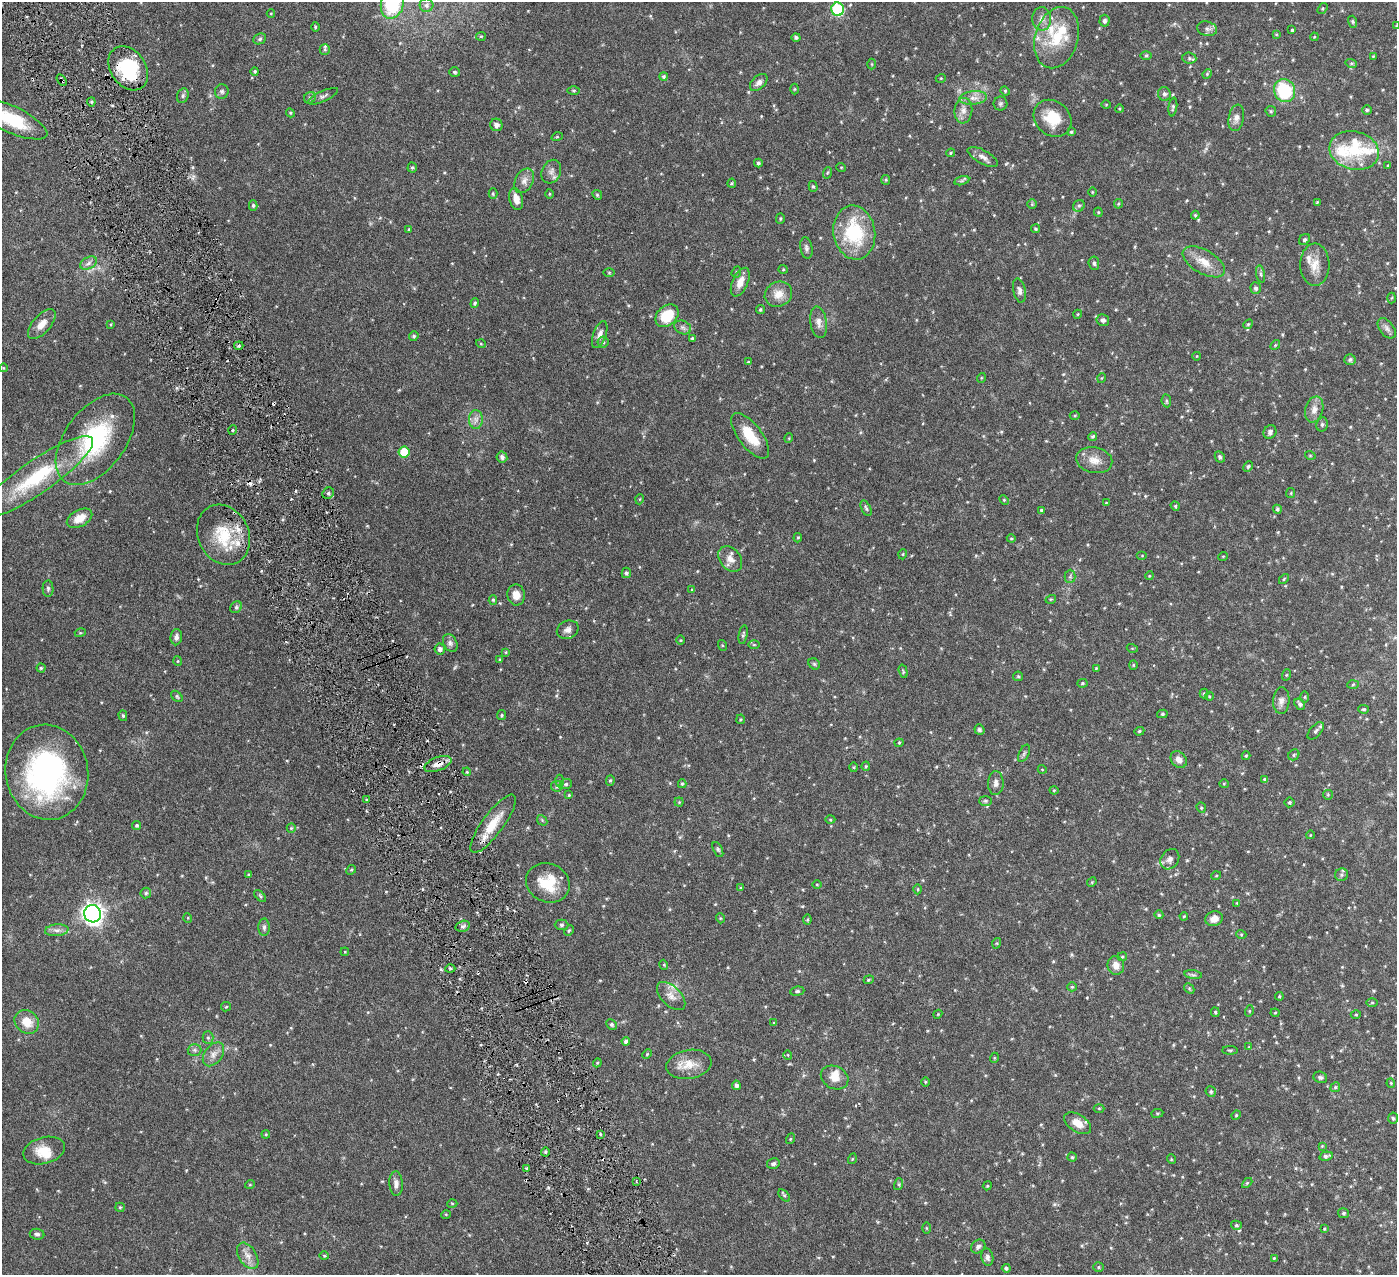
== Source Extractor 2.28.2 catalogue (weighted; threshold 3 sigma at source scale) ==
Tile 11 of 4 x 4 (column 3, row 3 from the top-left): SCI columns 2796-4190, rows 1438-2710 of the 5591 x 5550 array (HDU 1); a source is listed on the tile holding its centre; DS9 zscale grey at full resolution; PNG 1399 x 1277 px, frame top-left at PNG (2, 2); each listed source drawn as its Kron ellipse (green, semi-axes under 4 px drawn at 4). Shown black and unused: <1% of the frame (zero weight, under 3 of 6 exposures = <1% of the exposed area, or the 3 px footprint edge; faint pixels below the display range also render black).
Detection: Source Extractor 2.28.2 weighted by HDU 2 'WHT'; one run over the whole footprint, this tile lists its part. Background 0.139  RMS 0.0046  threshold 0.0188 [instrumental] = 3 sigma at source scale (4.09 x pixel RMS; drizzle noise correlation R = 1.36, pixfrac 0.8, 0.05/0.05 arcsec/px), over >= 5 px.
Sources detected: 369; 2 too faint to see at this stretch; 1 inside a brighter object's white glare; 5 cosmic-ray / hot-pixel residue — neither listed nor drawn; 14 inside a brighter listed object's ellipse — not listed separately; the other 347 listed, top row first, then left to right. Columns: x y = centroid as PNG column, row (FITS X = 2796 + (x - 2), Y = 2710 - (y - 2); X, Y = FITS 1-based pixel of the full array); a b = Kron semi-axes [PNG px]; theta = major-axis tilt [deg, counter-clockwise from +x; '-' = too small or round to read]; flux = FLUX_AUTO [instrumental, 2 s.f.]
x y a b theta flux
392 4 15 11 75 28
426 5 7 7 - 1.2
838 9 7 6 - 36
1323 9 6 4 56 0.55
271 13 4 3 - 0.35
1042 19 12 9 -88 2.6
1105 21 6 5 - 1.1
1353 22 6 4 -72 0.56
1396 26 3 3 - 0.29
315 27 5 3 - 0.43
1207 29 10 7 -15 1.4
1292 30 3 3 - 0.5
1276 34 4 3 - 0.35
481 36 5 4 - 0.5
796 37 4 4 - 0.93
1314 37 4 3 - 0.34
1057 38 31 21 73 16
260 39 7 5 24 0.78
325 49 5 5 - 0.56
1146 56 5 3 - 0.47
1373 56 4 3 - 0.36
1189 58 7 5 -6 0.88
1351 63 6 4 -18 0.54
872 64 5 3 - 0.38
128 68 24 17 -55 24
255 71 4 4 - 0.58
454 72 5 4 - 0.72
1207 74 5 4 - 0.54
664 77 4 4 - 0.74
941 78 5 3 - 0.36
62 80 6 3 -57 0.87
759 82 10 6 43 2
794 89 5 3 - 0.39
574 90 6 3 0 0.49
1285 90 12 10 -69 24
222 91 7 7 - 0.98
1005 91 4 4 - 0.54
1164 94 7 6 - 1.1
183 96 7 5 70 0.98
323 96 16 5 24 1.3
310 98 6 5 - 0.9
973 98 14 6 7 2.9
91 102 4 4 - 0.61
1000 104 7 7 - 0.88
1106 104 5 3 - 0.38
1173 107 9 4 82 0.82
1120 109 4 3 - 0.4
1367 110 5 5 - 0.62
963 111 13 9 83 2.9
1271 111 5 5 - 0.58
290 113 4 4 - 0.45
1052 118 20 17 -41 11
1236 118 13 7 79 2.3
10 119 41 13 -25 21
496 125 6 6 - 1.5
1071 132 4 3 - 0.6
557 137 6 3 18 0.41
1354 150 25 19 -14 14
951 153 4 3 - 0.49
983 157 17 7 -29 2.3
758 163 4 4 - 0.86
1388 166 4 3 - 0.48
841 167 5 3 - 0.31
412 168 5 4 - 0.56
551 172 12 9 65 2.3
827 173 6 3 71 0.52
886 180 5 4 - 0.5
524 181 13 9 62 2.6
962 181 8 4 15 0.8
732 183 5 4 - 0.5
813 186 5 4 - 0.64
1092 192 5 3 - 0.35
493 193 5 4 - 0.5
549 194 5 3 - 0.41
597 195 5 4 - 0.55
516 199 11 6 -76 4
1317 202 4 3 - 0.37
1032 204 5 5 - 0.52
1118 204 5 4 - 0.49
253 205 5 4 - 0.66
1079 206 6 5 - 0.85
1098 212 4 4 - 0.43
1195 215 4 4 - 0.45
780 219 5 4 - 0.53
409 229 4 3 - 0.45
1035 229 4 4 - 0.58
854 232 27 21 -80 27
1304 240 6 5 - 0.8
806 248 11 6 -79 1.2
1204 262 23 11 -30 6.5
89 263 9 6 29 1.6
1094 263 6 5 - 0.96
1315 265 21 14 -90 5.8
783 269 4 4 - 0.46
609 272 5 4 - 0.43
736 272 6 4 70 0.59
1260 274 8 3 -79 0.81
740 282 15 8 66 4.2
1256 288 6 5 - 1
1019 291 12 6 -78 1.6
778 294 14 12 28 4.9
1392 298 5 3 - 0.42
475 303 5 4 - 0.77
760 310 4 4 - 0.61
1078 314 4 3 - 0.33
667 316 13 9 43 12
1103 320 6 6 - 1.2
819 322 16 8 -81 2.6
42 324 18 9 49 4.1
111 324 4 3 - 0.36
1248 324 5 4 - 0.56
683 327 9 6 -25 1.3
1387 328 12 7 -51 1.7
600 335 14 6 70 2.3
414 336 5 4 - 0.73
692 338 4 3 - 0.65
603 342 5 5 - 0.79
481 344 5 3 - 0.37
1275 345 5 4 - 0.49
239 346 5 4 - 0.74
1197 356 4 3 - 0.28
1350 359 5 5 - 1
748 362 4 3 - 0.34
3 368 4 3 - 0.31
981 378 5 3 - 0.37
1102 378 5 3 - 0.33
1166 401 6 4 -83 0.73
1314 410 13 9 74 3.1
1075 415 5 3 - 0.43
476 419 9 7 -88 2
1322 424 7 5 77 0.88
233 430 5 3 - 0.45
1270 432 7 6 - 1.5
750 436 27 11 -53 10
1093 436 4 4 - 0.7
789 438 5 3 - 0.33
95 439 52 30 53 41
404 452 5 5 - 13
1310 455 5 3 - 0.36
502 457 6 5 - 1.1
1220 457 6 4 -63 0.8
1094 460 18 13 -12 4.9
1248 467 6 4 64 0.55
37 477 67 16 34 31
328 493 6 5 - 1
1291 493 5 4 - 0.44
640 499 5 3 - 0.34
1004 500 5 4 - 0.49
1106 503 4 4 - 0.35
1175 506 5 4 - 0.56
866 508 8 4 -64 0.88
1277 509 4 4 - 0.71
1041 510 4 4 - 0.68
79 518 14 8 28 5.7
223 535 31 25 -64 18
798 538 5 4 - 0.52
1011 538 4 4 - 0.45
903 554 5 3 - 0.39
1142 556 5 3 - 0.38
1223 556 5 3 - 0.33
730 559 14 10 -51 3.5
626 573 5 5 - 1
1070 576 6 5 - 0.87
1149 576 4 3 - 0.35
1284 579 6 3 46 0.44
48 589 8 5 -89 0.95
692 590 4 3 - 0.38
516 595 10 9 - 4
1051 599 5 3 - 0.41
493 600 5 4 - 0.63
236 607 6 5 - 0.8
568 630 11 9 24 2.3
80 633 5 3 - 0.46
743 635 9 4 79 0.82
176 637 8 5 86 1.4
680 640 5 3 - 0.38
450 643 9 6 -64 1.4
722 645 5 3 - 0.41
754 645 6 4 0 0.53
1132 648 5 3 - 0.37
440 649 5 5 - 1.6
506 652 4 3 - 0.38
500 659 3 3 - 0.44
178 661 5 3 - 0.38
814 664 6 5 - 0.63
1133 665 4 4 - 0.44
41 668 4 4 - 0.6
1096 668 4 4 - 0.42
903 671 7 4 -73 0.5
1286 675 6 3 71 0.42
1018 676 5 4 - 0.54
1082 683 5 4 - 0.56
1353 684 6 4 3 0.46
1204 693 5 4 - 0.52
177 696 6 4 -41 0.67
1209 696 4 4 - 0.41
1305 697 5 3 - 0.42
1281 701 13 8 87 2.3
1300 704 6 4 -54 1.2
1364 709 5 4 - 0.58
1162 714 5 4 - 0.54
502 715 5 4 - 0.57
123 716 5 4 - 0.74
741 719 4 4 - 0.45
979 730 5 5 - 0.82
1139 731 5 4 - 0.58
1316 731 10 5 48 1.1
899 743 4 4 - 0.42
1024 753 9 5 63 0.85
1294 755 6 5 - 0.6
1246 756 4 4 - 0.38
1179 759 9 7 -53 2.5
438 764 14 6 20 3.3
866 766 4 4 - 0.49
854 767 5 3 - 0.41
1042 769 4 3 - 0.28
47 772 48 41 -80 89
467 772 4 3 - 0.4
1265 779 4 4 - 0.75
610 780 5 4 - 0.6
559 781 6 4 89 0.65
996 783 12 7 88 1.9
566 784 6 5 - 0.84
682 784 4 4 - 0.67
1224 784 4 4 - 0.45
557 786 6 5 - 0.69
1054 790 4 4 - 0.41
569 795 4 4 - 0.5
1328 795 5 4 - 0.47
366 800 4 3 - 0.62
985 801 6 5 - 0.63
679 802 4 4 - 0.42
1289 802 5 5 - 0.61
1201 808 5 4 - 0.55
542 820 6 4 -48 0.59
830 820 5 3 - 0.38
493 824 35 10 54 9.6
137 825 4 4 - 0.73
291 828 5 4 - 0.44
1310 835 4 3 - 0.27
718 849 8 4 -64 0.77
1170 859 11 8 53 2.1
351 870 5 4 - 0.49
248 874 4 4 - 0.42
1342 875 7 6 - 0.93
1216 876 5 3 - 0.36
1092 882 5 4 - 0.4
548 883 22 19 -25 12
817 884 4 3 - 0.36
741 888 4 3 - 0.39
918 889 5 3 - 0.4
146 893 5 5 - 0.64
260 896 7 4 -46 0.65
1237 903 4 4 - 0.38
93 914 8 8 - 230
1159 915 5 4 - 0.63
1184 916 4 3 - 0.36
188 918 5 3 - 0.34
720 918 5 3 - 0.38
1214 919 9 7 16 2.7
807 920 5 3 - 0.48
561 925 7 5 -1 0.83
463 926 7 5 14 1
264 927 8 5 89 1.2
57 930 12 6 6 1.9
569 930 5 4 - 0.51
1241 934 5 3 - 0.41
997 943 5 3 - 0.42
345 952 4 3 - 0.3
1122 957 5 4 - 0.52
664 965 5 3 - 0.36
1116 965 9 8 - 3.1
450 968 5 3 - 0.62
1193 975 9 4 -8 0.94
869 980 5 4 - 0.51
1072 987 5 4 - 0.5
1189 988 6 4 -47 0.61
797 991 7 4 7 0.78
671 996 17 9 -44 3.5
1279 996 4 4 - 0.48
1372 1003 6 4 1 0.55
226 1007 5 4 - 0.47
1249 1011 5 3 - 0.42
1215 1012 5 4 - 0.48
1275 1013 4 4 - 0.37
938 1014 4 3 - 0.34
1356 1015 5 3 - 0.41
27 1022 13 11 -42 6.9
774 1023 4 3 - 0.37
611 1024 6 4 -43 0.83
208 1038 6 5 - 0.72
626 1041 4 4 - 1.3
1249 1047 4 4 - 0.37
194 1050 7 6 - 1
1230 1050 8 3 0 0.5
213 1054 13 8 52 2.9
647 1054 5 4 - 0.46
788 1055 4 3 - 0.33
994 1058 5 3 - 0.34
597 1063 4 3 - 0.42
689 1064 23 14 10 6.9
835 1077 14 11 -25 4.1
1320 1077 7 5 -24 0.82
925 1082 5 3 - 0.37
1391 1083 4 4 - 0.42
736 1085 4 4 - 1.1
1335 1087 5 4 - 0.58
1211 1092 5 5 - 0.66
1099 1108 5 3 - 0.41
1157 1113 6 3 8 0.45
1236 1115 5 4 - 0.45
1393 1118 5 5 - 0.69
1078 1123 15 8 -32 4.7
266 1134 4 3 - 0.37
600 1134 4 2 - 0.45
790 1139 5 3 - 0.4
1322 1146 3 3 - 0.34
44 1151 21 13 15 7
545 1152 4 4 - 0.69
1326 1156 7 4 14 1
1072 1157 4 4 - 0.56
852 1159 5 3 - 0.36
1171 1159 5 3 - 0.35
773 1164 6 5 - 0.93
527 1168 4 3 - 0.72
636 1181 3 2 - 0.38
1247 1183 6 4 45 0.51
250 1184 5 3 - 0.34
396 1184 12 7 -86 2.1
899 1184 6 4 73 0.53
987 1186 4 3 - 0.39
784 1195 7 4 -49 0.62
452 1203 5 3 - 0.39
120 1207 5 4 - 0.46
1343 1213 5 5 - 0.81
446 1214 5 3 - 0.36
1236 1225 5 4 - 0.68
926 1228 6 4 -89 0.5
1324 1229 4 3 - 0.41
37 1234 7 5 -8 1.1
978 1246 8 6 39 1.2
248 1256 14 8 -58 3.3
324 1256 5 3 - 0.38
987 1257 9 6 -80 1.3
1274 1258 4 3 - 0.4
1099 1267 5 5 - 0.56
1006 1268 4 4 - 0.85
Overlapping masked pixels (flux is a lower limit): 3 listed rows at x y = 128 68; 62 80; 438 764
Isophote crosses this tile's border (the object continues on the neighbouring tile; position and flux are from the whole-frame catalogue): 4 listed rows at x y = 392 4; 1396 26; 10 119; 47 772
Unlisted compact peaks at least as high as the median listed source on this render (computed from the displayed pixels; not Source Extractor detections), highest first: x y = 548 1188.